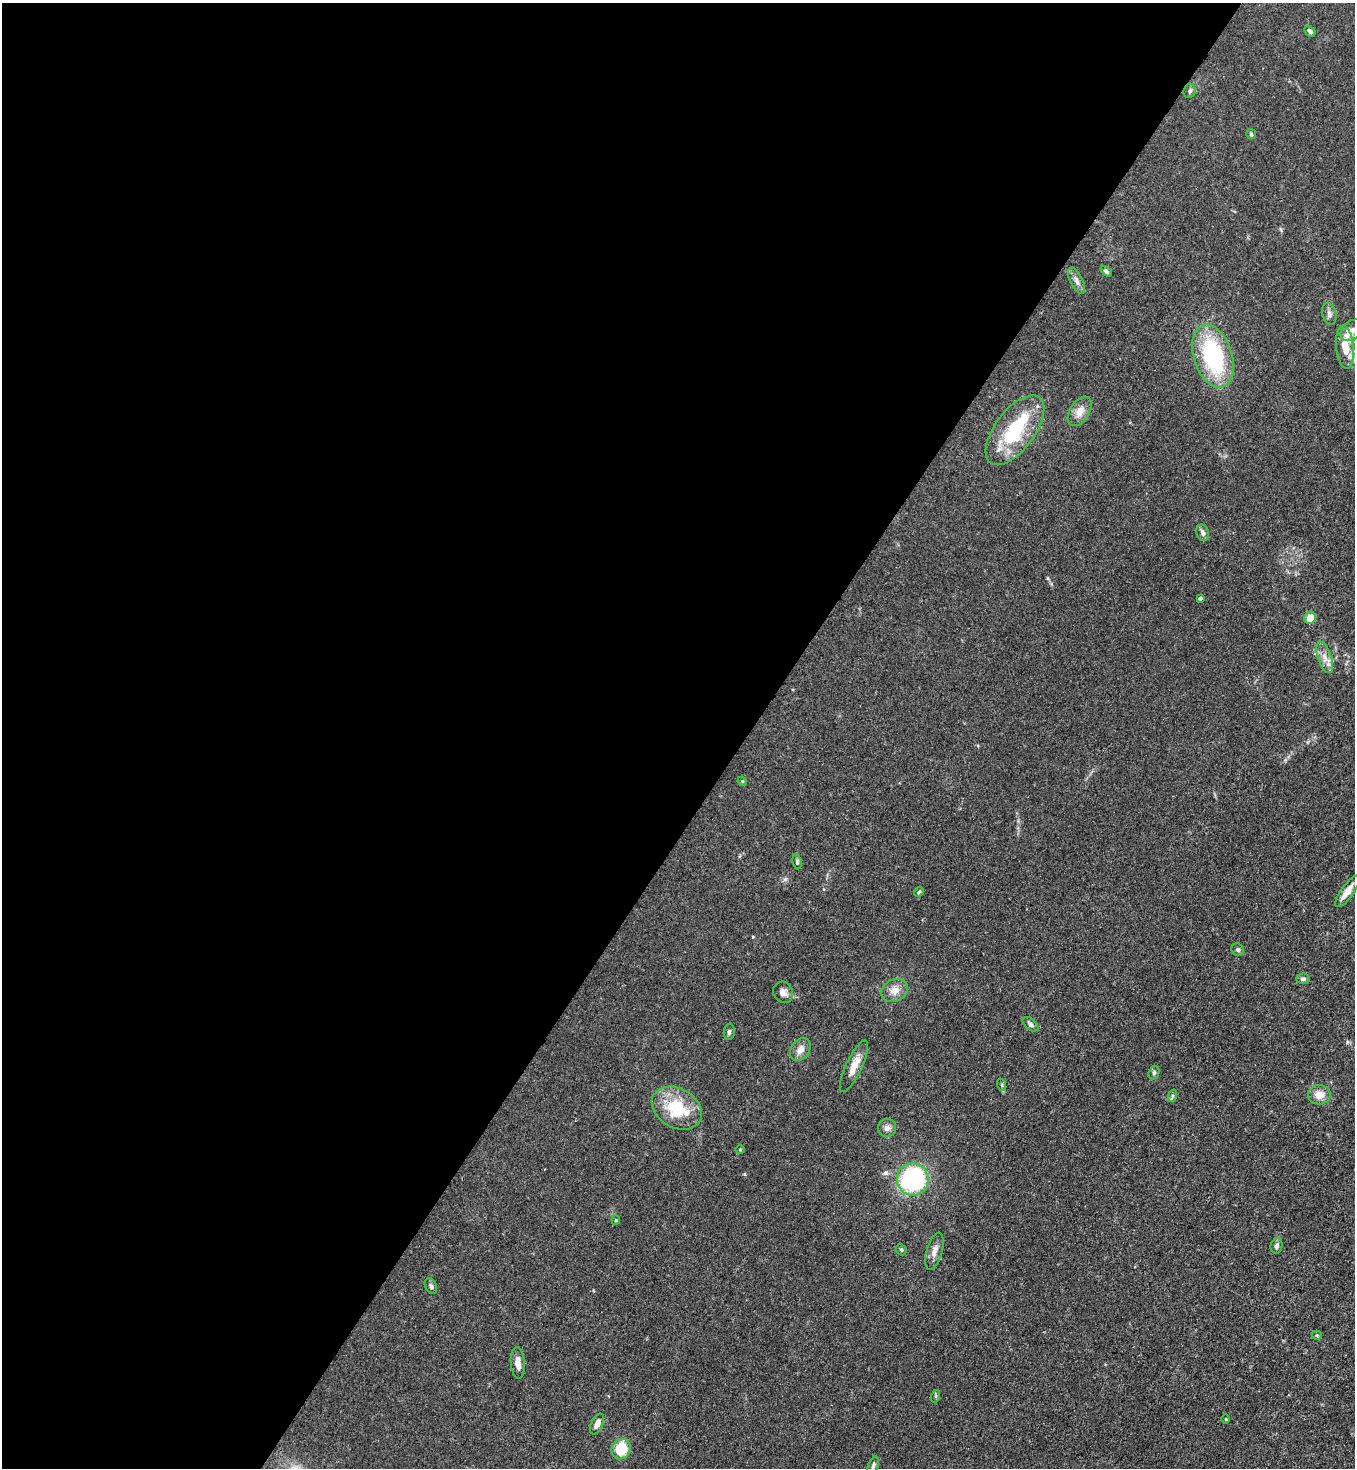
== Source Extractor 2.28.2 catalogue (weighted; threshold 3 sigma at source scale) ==
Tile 5 of 4 x 4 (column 1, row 2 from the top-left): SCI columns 365-1717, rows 2989-4454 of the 6001 x 5978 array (HDU 1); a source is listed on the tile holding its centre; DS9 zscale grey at full resolution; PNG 1357 x 1470 px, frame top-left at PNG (2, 3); each listed source drawn as its Kron ellipse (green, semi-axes under 4 px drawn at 4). Shown black and unused: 55% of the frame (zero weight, under 3 of 4 exposures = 7% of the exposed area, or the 3 px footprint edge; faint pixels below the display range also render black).
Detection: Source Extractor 2.28.2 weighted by HDU 2 'WHT'; one run over the whole footprint, this tile lists its part. Background 0.0197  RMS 0.0025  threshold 0.0114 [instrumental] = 3 sigma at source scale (4.5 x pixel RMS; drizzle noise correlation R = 1.50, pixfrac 1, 0.05/0.05 arcsec/px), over >= 5 px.
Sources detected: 48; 1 inside a brighter object's white glare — neither listed nor drawn; the other 47 listed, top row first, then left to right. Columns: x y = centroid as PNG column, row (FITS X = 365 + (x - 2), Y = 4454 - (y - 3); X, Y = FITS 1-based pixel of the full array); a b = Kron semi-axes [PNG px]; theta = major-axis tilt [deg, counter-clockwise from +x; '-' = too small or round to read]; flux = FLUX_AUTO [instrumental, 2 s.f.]
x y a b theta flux
1310 31 6 4 -48 0.61
1190 91 7 6 - 0.61
1251 134 5 5 - 0.35
1106 271 7 4 -39 0.52
1076 281 14 6 -63 1.2
1329 314 11 7 -75 0.92
1352 330 13 9 37 1.8
1345 347 22 9 -84 5.2
1213 356 32 19 -72 27
1080 411 16 10 57 2.5
1015 430 41 20 53 17
1203 533 8 6 -69 0.83
1200 598 4 3 - 0.66
1310 618 6 5 - 3.6
1325 657 16 7 -72 2
742 781 5 4 - 0.25
797 862 7 4 -81 0.39
1347 891 19 6 54 2.6
919 892 5 4 - 0.31
1238 950 6 5 - 0.46
1303 979 6 5 - 0.67
894 990 13 11 27 2.3
783 992 11 9 -57 1.3
1030 1024 9 5 -41 0.67
729 1032 8 5 81 0.56
800 1050 12 9 56 1.9
854 1066 28 8 65 3.3
1154 1073 7 5 71 0.52
1002 1085 6 4 -72 0.35
1319 1095 11 9 1 2.5
1172 1096 6 4 72 0.39
677 1108 26 19 -30 12
887 1128 9 9 - 1.1
740 1150 5 3 - 0.23
913 1179 16 16 - 35
616 1220 4 4 - 0.26
1277 1246 8 6 77 0.76
901 1250 6 4 -46 0.31
934 1251 19 8 74 1.8
431 1286 8 5 -65 0.6
1317 1335 5 4 - 0.29
518 1363 16 7 -85 1.8
936 1396 6 4 72 0.32
1226 1419 5 3 - 0.2
597 1424 11 6 64 1.6
621 1449 10 9 - 8.1
873 1465 9 5 70 0.6
Overlapping masked pixels (flux is a lower limit): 1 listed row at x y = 1015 430